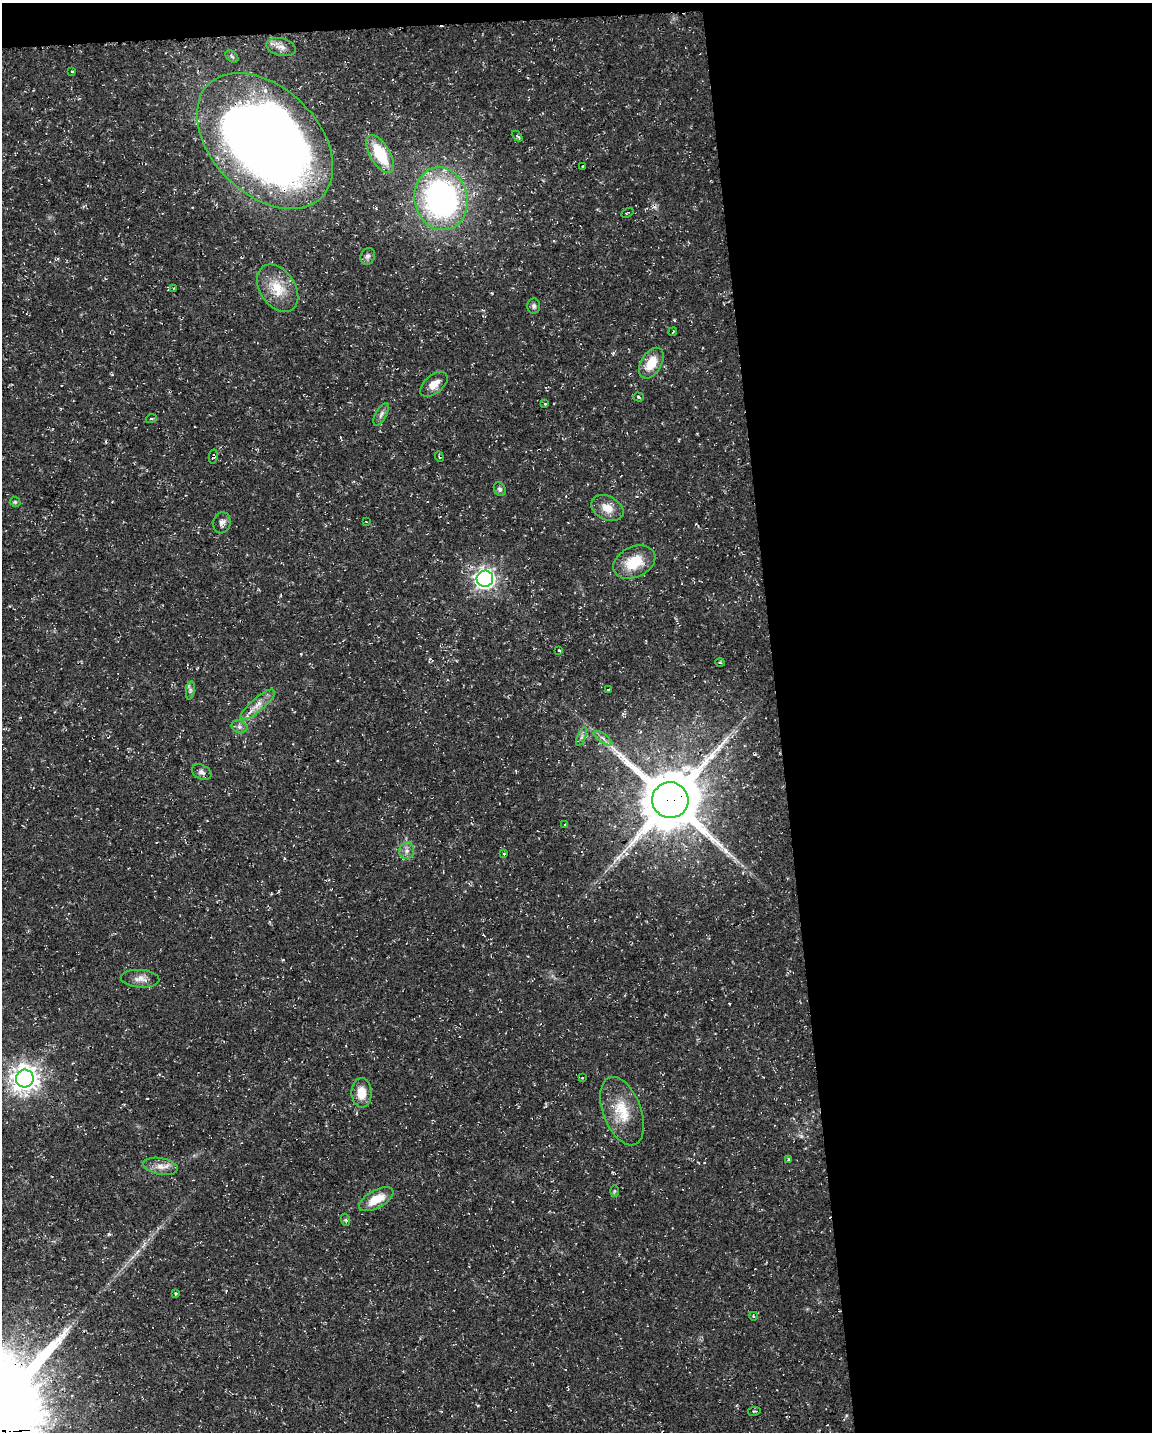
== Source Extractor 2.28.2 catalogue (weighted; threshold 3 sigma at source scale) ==
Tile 4 of 4 x 3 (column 4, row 1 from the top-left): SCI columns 3449-4598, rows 2917-4346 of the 4598 x 4353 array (HDU 1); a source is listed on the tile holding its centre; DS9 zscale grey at full resolution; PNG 1154 x 1434 px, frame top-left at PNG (2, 3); each listed source drawn as its Kron ellipse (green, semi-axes under 4 px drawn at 4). Shown black and unused: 34% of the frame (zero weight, under 3 of 4 exposures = <1% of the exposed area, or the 3 px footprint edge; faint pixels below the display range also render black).
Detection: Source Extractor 2.28.2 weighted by HDU 2 'WHT'; one run over the whole footprint, this tile lists its part. Background 0.0193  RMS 0.0025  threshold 0.0111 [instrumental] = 3 sigma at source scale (4.5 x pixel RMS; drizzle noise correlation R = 1.50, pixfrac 1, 0.0396/0.0396 arcsec/px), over >= 5 px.
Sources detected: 62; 5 cosmic-ray / hot-pixel residue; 2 long thin detections or spike segments (spike, bleed or trail) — neither listed nor drawn; the other 55 listed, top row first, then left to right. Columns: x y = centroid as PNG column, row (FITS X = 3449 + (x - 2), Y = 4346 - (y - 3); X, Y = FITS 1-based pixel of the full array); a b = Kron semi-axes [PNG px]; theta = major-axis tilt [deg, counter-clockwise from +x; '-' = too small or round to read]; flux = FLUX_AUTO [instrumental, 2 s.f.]
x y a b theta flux
281 47 15 8 -14 1.8
232 56 7 5 -40 0.47
72 71 3 3 - 0.33
517 136 6 4 -44 0.41
265 141 80 53 -45 290
380 154 21 10 -59 11
583 167 3 3 - 0.46
441 199 31 26 -77 68
627 213 6 2 29 0.2
368 256 8 7 - 0.75
174 288 3 3 - 0.25
278 288 26 17 -55 6.6
534 306 7 6 - 0.64
673 332 4 2 - 0.18
651 363 17 10 59 5.2
434 384 16 9 39 2.6
638 397 5 4 - 0.42
545 404 3 3 - 0.42
381 414 12 5 61 0.9
151 419 5 3 - 0.23
213 456 7 4 81 0.4
439 457 5 3 - 0.28
500 489 7 5 -60 0.62
15 502 5 4 - 0.32
607 508 17 12 -27 3.2
366 522 3 2 - 0.15
222 523 11 8 74 1.3
634 562 22 15 25 7.3
485 579 8 8 - 130
559 650 3 3 - 0.4
720 663 5 3 - 0.27
190 690 9 4 82 0.61
608 690 3 2 - 0.21
257 705 22 6 41 2.6
239 727 8 6 -21 0.85
582 737 10 3 68 0.53
603 738 11 4 -36 0.86
202 772 10 7 -27 1
670 800 18 18 - 1800
565 825 3 2 - 0.21
407 851 8 7 - 1.1
504 854 4 2 - 0.22
140 979 19 9 -4 1.9
582 1077 3 3 - 0.23
25 1079 9 9 - 270
362 1093 14 10 -89 3.9
622 1111 36 19 -69 8
789 1159 4 3 - 0.25
160 1166 17 8 -11 2.3
614 1191 6 4 89 0.35
376 1199 19 8 28 5.1
346 1220 6 4 -71 0.26
175 1293 3 3 - 0.52
753 1316 4 3 - 0.19
754 1411 6 2 11 0.26
Overlapping masked pixels (flux is a lower limit): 3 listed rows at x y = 265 141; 213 456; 670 800
Unlisted compact peaks at least as high as the median listed source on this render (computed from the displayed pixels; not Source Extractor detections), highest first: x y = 492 293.